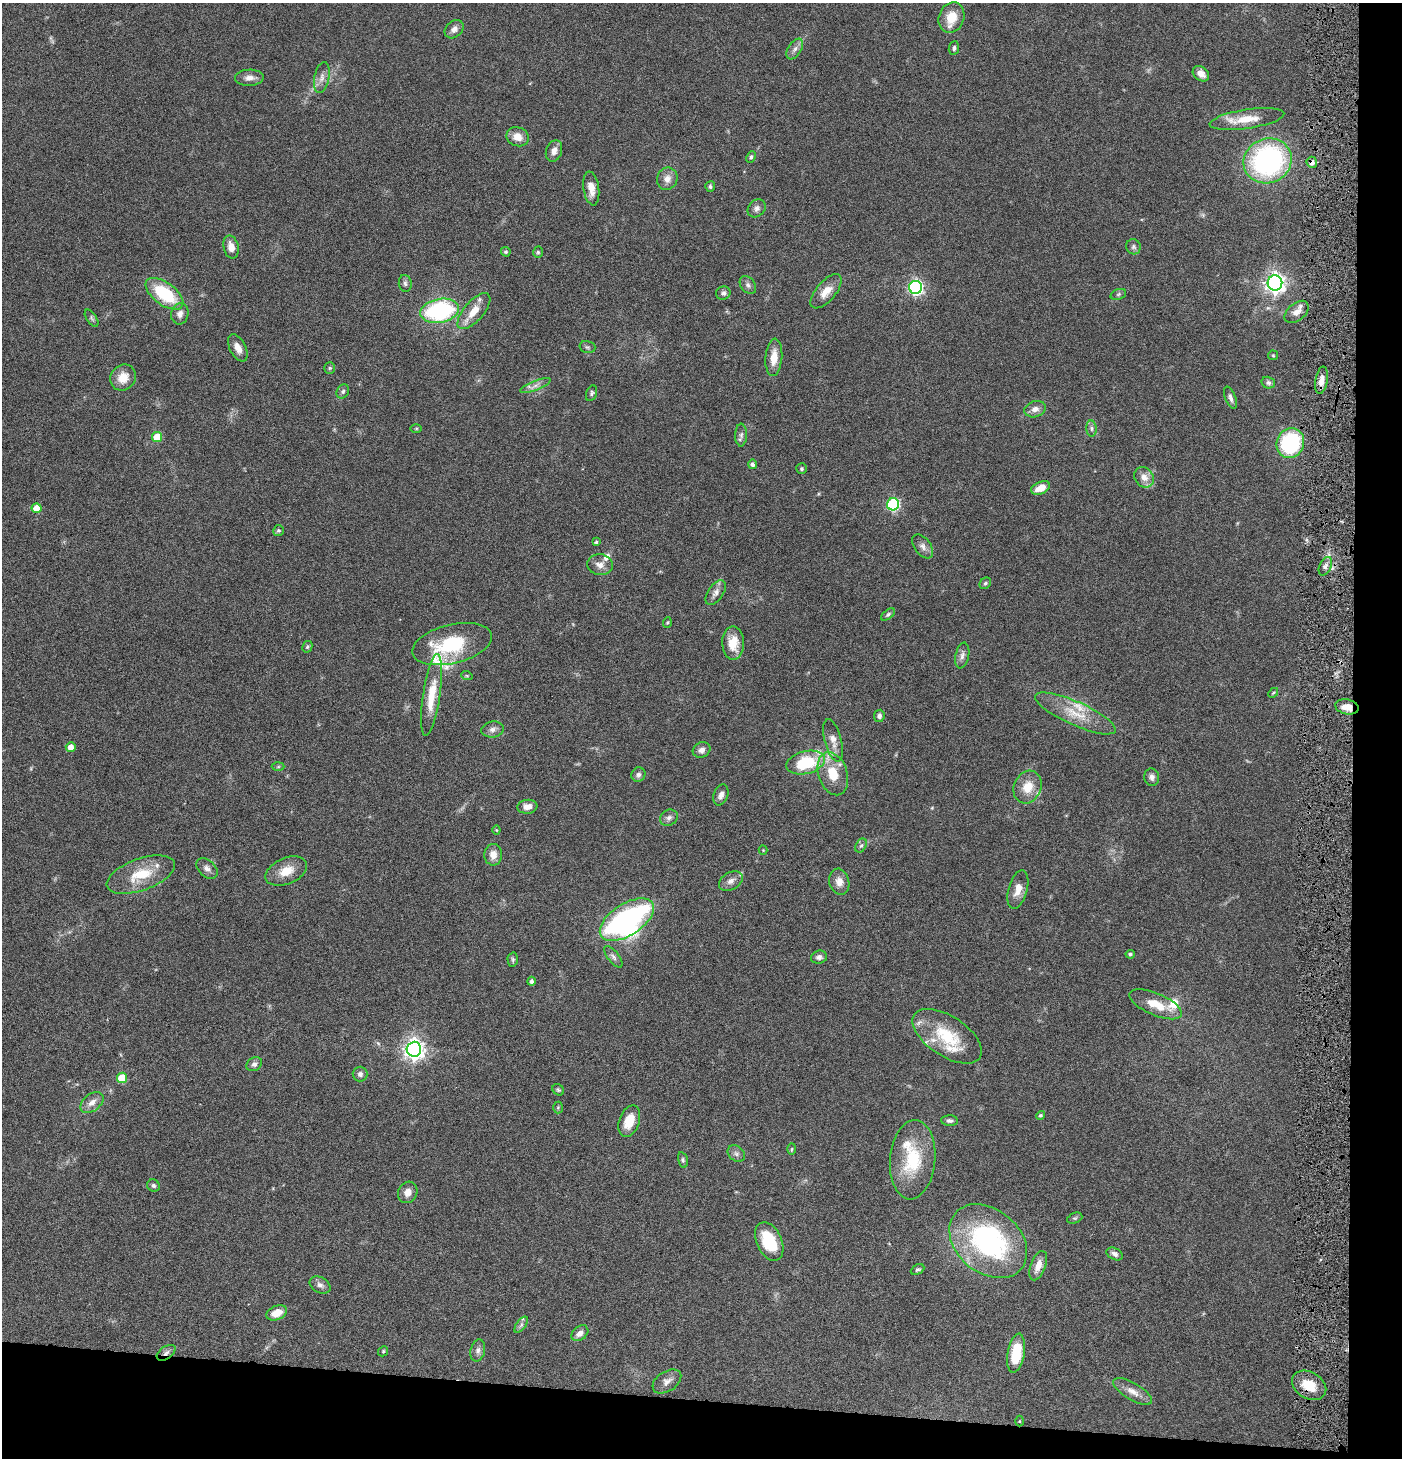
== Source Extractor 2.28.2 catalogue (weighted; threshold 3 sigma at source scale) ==
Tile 9 of 3 x 3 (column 3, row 3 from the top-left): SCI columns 2946-4345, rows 1-1456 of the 4444 x 4372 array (HDU 1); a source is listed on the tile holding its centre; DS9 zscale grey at full resolution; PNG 1404 x 1460 px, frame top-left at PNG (2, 3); each listed source drawn as its Kron ellipse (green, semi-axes under 4 px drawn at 4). Shown black and unused: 8% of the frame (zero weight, under 4 of 8 exposures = <1% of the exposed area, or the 3 px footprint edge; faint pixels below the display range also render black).
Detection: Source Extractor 2.28.2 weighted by HDU 2 'WHT'; one run over the whole footprint, this tile lists its part. Background 0.0789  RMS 0.0044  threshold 0.0181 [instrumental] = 3 sigma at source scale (4.09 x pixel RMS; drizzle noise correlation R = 1.36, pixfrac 0.8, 0.05/0.05 arcsec/px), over >= 5 px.
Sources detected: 153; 1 cosmic-ray / hot-pixel residue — neither listed nor drawn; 10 inside a brighter listed object's ellipse — not listed separately; the other 142 listed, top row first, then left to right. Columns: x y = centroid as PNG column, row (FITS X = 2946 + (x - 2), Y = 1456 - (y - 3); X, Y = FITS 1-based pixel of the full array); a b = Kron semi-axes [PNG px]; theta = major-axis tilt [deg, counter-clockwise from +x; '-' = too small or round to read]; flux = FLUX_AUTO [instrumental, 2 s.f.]
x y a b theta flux
951 17 16 12 69 8
454 29 11 8 42 2.4
954 48 7 5 82 0.97
795 49 11 6 56 1.7
1201 74 9 6 -38 3.1
322 77 15 7 78 2.7
249 78 14 8 1 2.6
1247 119 38 9 8 9.6
518 137 11 9 -20 4.5
554 151 11 8 70 2.5
751 157 6 4 62 0.85
1268 161 24 22 26 82
1312 162 5 5 - 2.1
667 179 11 10 - 3.1
710 186 5 5 - 0.78
591 188 17 7 -81 4.3
757 208 10 8 44 1.7
231 247 12 7 -76 3.6
1133 247 8 7 - 1.1
506 252 5 4 - 0.68
538 252 5 5 - 0.65
405 283 8 6 -80 1.1
1275 283 7 7 - 230
748 285 10 7 -53 1.4
916 287 6 6 - 97
826 291 21 9 49 5.5
723 293 7 6 - 1.2
164 294 22 11 -36 22
1118 294 8 5 21 0.83
440 311 19 11 11 50
474 311 22 10 49 6.9
1297 312 14 8 40 3.3
180 314 11 8 78 2.3
91 318 10 5 -57 0.86
587 347 8 6 -15 0.89
238 348 15 8 -63 3.2
1273 355 5 5 - 0.46
774 357 19 8 85 5.5
330 368 5 5 - 0.61
123 377 14 12 52 6.1
1321 380 14 6 80 2.9
1268 383 7 5 -16 1.1
535 385 16 5 22 2.2
343 391 7 6 - 1
591 393 8 5 70 0.86
1230 398 11 5 -68 1.6
1035 409 11 8 17 2.3
416 428 6 4 1 0.47
1091 428 8 5 -85 1.1
741 435 11 6 89 1.4
157 437 5 5 - 12
1290 443 15 13 66 37
753 464 4 4 - 1.2
802 469 5 5 - 0.63
1144 477 11 9 -51 3.5
1041 488 10 6 24 5.1
893 504 6 6 - 49
37 508 5 5 - 6.7
278 531 5 5 - 0.72
596 542 4 3 - 0.79
923 546 13 8 -53 2.2
600 565 13 10 -6 2.9
1325 566 10 6 65 1.5
985 583 6 5 - 0.66
716 593 14 7 54 2.3
888 614 8 4 37 0.81
667 622 5 3 - 0.44
733 643 16 11 -89 6.9
452 644 41 19 13 27
307 647 6 5 - 0.67
962 656 13 6 78 1.9
467 676 6 3 -18 0.49
1273 693 6 3 45 0.44
432 695 41 8 82 10
1347 707 12 7 -11 4.1
1075 713 44 11 -24 11
879 716 6 5 - 1.6
493 729 11 8 8 2
833 740 22 8 -75 3.9
71 747 5 5 - 3.5
702 750 9 7 29 2.1
806 762 19 11 14 21
278 767 6 4 2 0.56
833 774 22 14 -71 10
638 775 7 7 - 1.2
1152 777 9 7 -81 1.6
1028 787 17 13 66 7.2
721 795 11 7 70 2.1
527 807 10 7 6 3.3
669 818 9 7 32 1.6
496 830 4 4 - 0.4
861 845 7 5 61 0.88
763 850 4 4 - 0.34
493 855 11 9 89 3.5
207 868 12 8 -42 2.1
286 871 22 13 24 6.9
141 875 35 16 20 13
731 881 13 8 30 2.2
839 882 13 10 -75 3.3
1018 889 19 9 74 4.5
627 920 30 16 33 110
1130 954 4 4 - 0.81
613 957 13 5 -53 1.4
819 957 8 6 13 1.5
513 959 7 5 -89 0.74
531 981 4 4 - 1.2
1156 1004 28 11 -23 8.1
947 1036 39 20 -33 20
414 1049 7 7 - 260
254 1064 8 6 31 1.5
360 1074 7 7 - 1.5
122 1078 5 5 - 15
558 1090 6 5 - 0.64
92 1102 13 8 39 3.2
558 1108 6 5 - 0.56
1041 1115 4 4 - 0.71
629 1121 16 10 70 8
950 1121 8 5 -2 1.1
792 1149 6 4 88 0.52
736 1154 9 7 -39 1.5
683 1160 8 4 -77 0.81
913 1160 40 22 85 21
153 1186 6 6 - 0.99
408 1192 11 9 63 2.9
1075 1218 8 5 23 0.75
769 1241 20 12 -65 16
988 1241 43 31 -40 75
1115 1254 9 5 -28 1.7
1038 1266 15 7 69 4.5
918 1269 7 4 27 0.76
320 1285 11 7 -30 1.9
277 1313 11 7 25 5.5
521 1325 9 4 55 1.1
580 1333 9 6 40 2.7
478 1350 11 7 78 1.7
383 1351 5 4 - 0.49
166 1353 10 6 34 1.8
1016 1353 20 8 80 14
667 1381 16 10 33 2.8
1309 1385 18 13 -31 9
1133 1391 22 8 -31 4
1020 1421 5 3 - 0.37
Overlapping masked pixels (flux is a lower limit): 4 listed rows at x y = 1312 162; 1347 707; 166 1353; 1309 1385